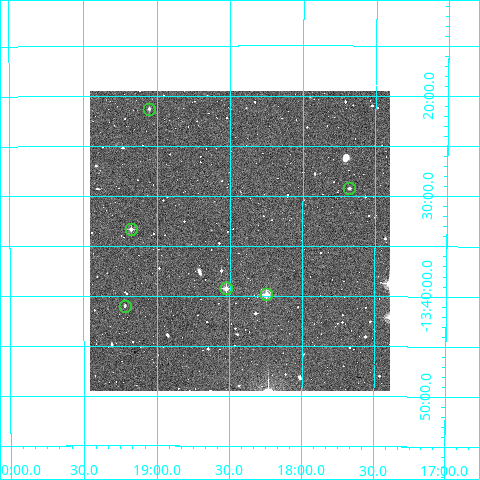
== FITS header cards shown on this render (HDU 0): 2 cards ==
NAXIS1  =                  300
NAXIS2  =                  300

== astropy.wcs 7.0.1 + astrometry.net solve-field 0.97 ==
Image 300 x 300 px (HDU 0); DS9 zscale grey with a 90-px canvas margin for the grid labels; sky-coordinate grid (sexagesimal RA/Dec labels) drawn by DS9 from the SOLVED WCS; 6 Tycho-2 reference stars matched to detected sources circled (green)
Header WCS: RA---TAN/DEC--TAN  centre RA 03:18:26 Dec -13:34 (49.61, -13.57 deg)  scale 6 arcsec/px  FOV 30.0' x 30.0'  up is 0 deg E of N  parity normal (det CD < 0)
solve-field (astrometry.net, Tycho-2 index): VERIFIED the header's WCS against the Tycho-2 star catalogue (verified at 2 index scales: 6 matches each, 0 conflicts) and refined it, rather than solving blind
Solved WCS: RA---TAN-SIP/DEC--TAN-SIP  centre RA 03:18:26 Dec -13:34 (49.61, -13.57 deg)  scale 6.01 arcsec/px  FOV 30.0' x 30.0'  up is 0 deg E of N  parity normal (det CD < 0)
The solver's refit moves the header's centre by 2.2 arcsec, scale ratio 1.002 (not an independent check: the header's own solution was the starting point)
Tycho-2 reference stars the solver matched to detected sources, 6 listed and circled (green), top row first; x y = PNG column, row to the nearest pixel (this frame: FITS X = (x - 90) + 1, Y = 300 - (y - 91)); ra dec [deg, ICRS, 3 dp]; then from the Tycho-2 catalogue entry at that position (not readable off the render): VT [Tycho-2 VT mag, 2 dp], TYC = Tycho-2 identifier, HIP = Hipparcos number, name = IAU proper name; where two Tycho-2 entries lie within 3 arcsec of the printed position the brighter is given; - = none
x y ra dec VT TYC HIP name
149 109 49.763 -13.355 12.26 5301-258-1 - -
349 188 49.419 -13.487 12.22 5301-339-1 - -
131 229 49.794 -13.555 11.39 5301-594-1 - -
226 288 49.631 -13.654 10.47 5301-869-1 - -
266 294 49.562 -13.664 9.88 5301-511-1 - -
125 306 49.805 -13.683 12.30 5301-958-1 - -